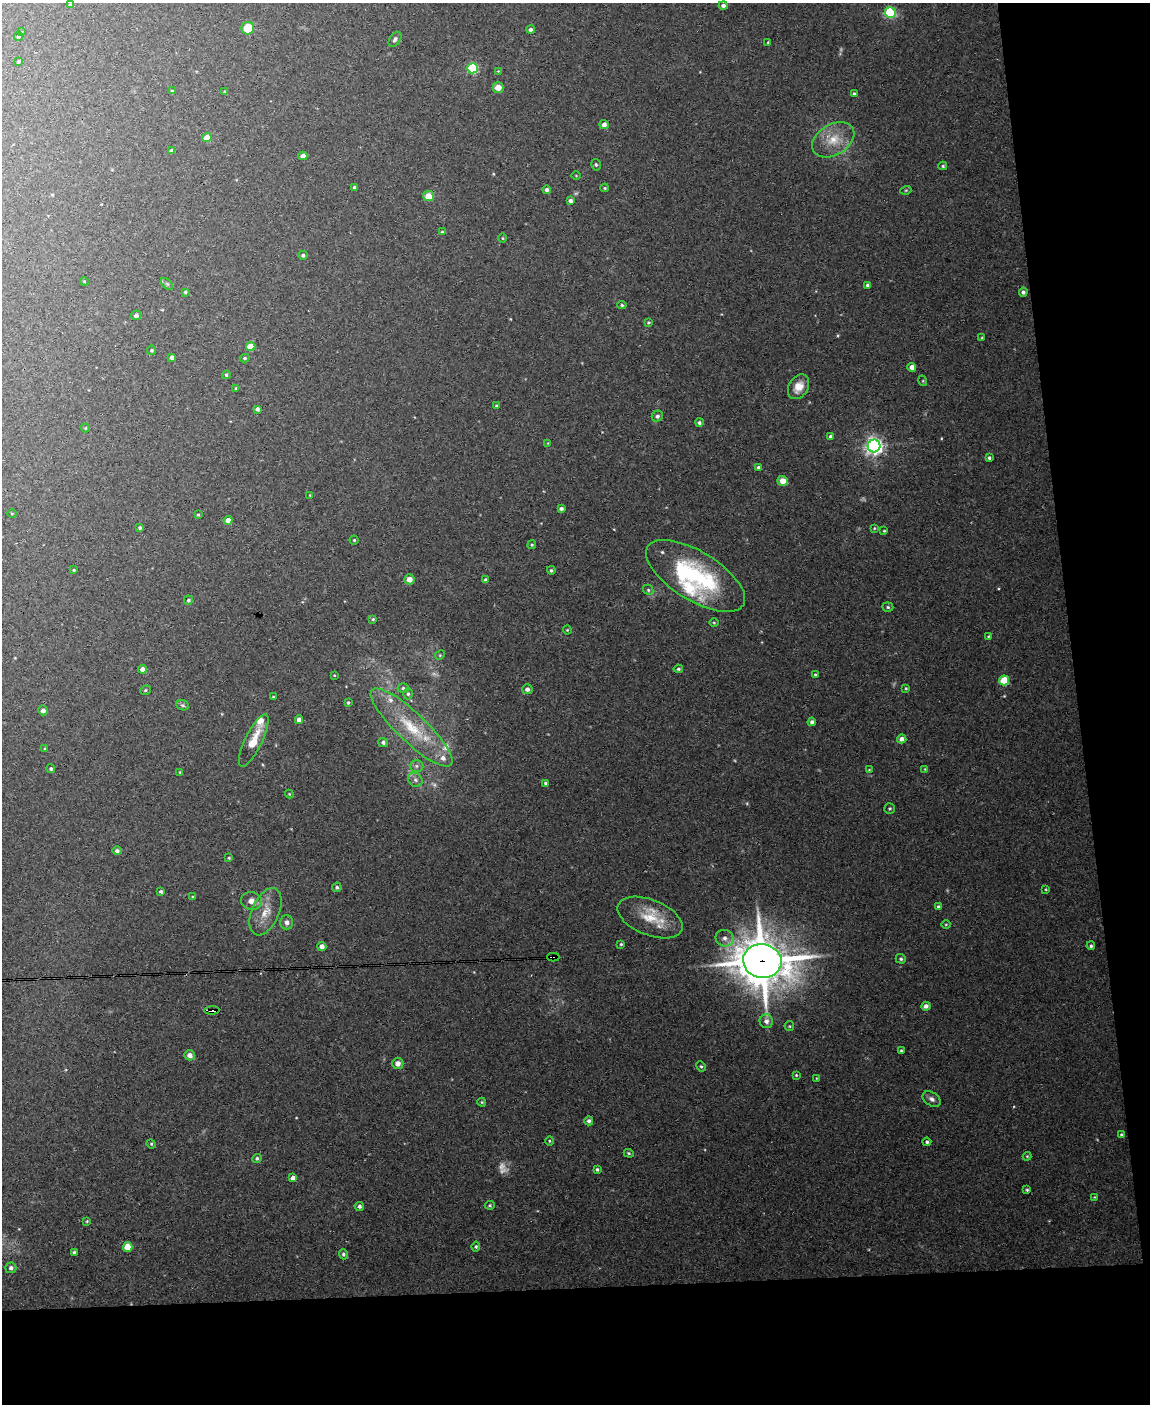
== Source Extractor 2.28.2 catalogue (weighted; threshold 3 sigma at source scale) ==
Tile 12 of 4 x 3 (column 4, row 3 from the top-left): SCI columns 3445-4592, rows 234-1635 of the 4592 x 4566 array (HDU 1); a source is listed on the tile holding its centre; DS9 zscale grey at full resolution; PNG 1152 x 1406 px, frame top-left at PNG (2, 3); each listed source drawn as its Kron ellipse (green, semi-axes under 4 px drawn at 4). Shown black and unused: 15% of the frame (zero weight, under 3 of 4 exposures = <1% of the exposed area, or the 3 px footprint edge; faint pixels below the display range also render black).
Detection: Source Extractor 2.28.2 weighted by HDU 2 'WHT'; one run over the whole footprint, this tile lists its part. Background 0.0514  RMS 0.0046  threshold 0.0209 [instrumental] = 3 sigma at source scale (4.5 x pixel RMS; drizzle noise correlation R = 1.50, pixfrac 1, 0.05/0.05 arcsec/px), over >= 5 px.
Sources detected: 177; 4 too faint to see at this stretch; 1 inside a brighter object's white glare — neither listed nor drawn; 6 inside a brighter listed object's ellipse — not listed separately; the other 166 listed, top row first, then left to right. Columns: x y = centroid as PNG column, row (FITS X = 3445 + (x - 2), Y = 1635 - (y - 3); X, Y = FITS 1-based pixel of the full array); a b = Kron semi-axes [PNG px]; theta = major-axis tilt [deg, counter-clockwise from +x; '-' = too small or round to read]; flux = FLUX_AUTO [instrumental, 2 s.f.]
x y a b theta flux
70 5 4 3 - 0.61
723 5 4 4 - 1.5
890 12 5 5 - 50
248 28 6 6 - 11
530 29 4 4 - 1.2
21 32 4 3 - 0.38
18 36 4 4 - 0.66
395 39 8 5 58 1.1
768 42 4 4 - 0.48
19 61 4 3 - 0.81
473 68 5 5 - 41
498 71 4 4 - 0.39
498 87 5 5 - 4.4
172 91 4 3 - 0.64
225 92 4 4 - 0.51
854 94 3 3 - 0.71
604 125 5 4 - 2.2
207 138 4 4 - 7.9
833 140 23 15 31 10
171 151 4 3 - 1.1
303 156 4 4 - 3.1
596 165 6 4 -75 0.73
943 166 4 4 - 0.56
576 176 4 3 - 0.32
354 188 4 3 - 0.92
605 188 4 4 - 0.5
547 190 4 4 - 1.3
906 190 5 3 - 0.48
428 196 5 5 - 5.4
570 201 4 4 - 1.3
442 232 4 4 - 0.57
503 238 4 3 - 0.44
303 255 5 4 - 0.98
84 281 4 3 - 0.45
167 284 7 4 -45 0.76
868 285 4 4 - 1.3
185 292 4 3 - 0.67
1023 292 4 4 - 1.1
622 305 4 4 - 0.62
136 315 5 4 - 1.5
649 322 3 2 - 0.54
982 338 3 3 - 0.47
251 346 4 4 - 11
152 350 5 4 - 0.61
172 357 4 4 - 1.8
245 358 5 4 - 0.67
912 367 4 4 - 3.5
226 375 4 4 - 0.86
923 381 5 3 - 0.43
799 387 13 9 59 5
236 388 4 4 - 0.45
497 406 4 4 - 0.78
257 409 3 3 - 1.3
657 416 6 5 - 1.4
699 423 4 4 - 0.92
85 428 4 4 - 0.44
831 437 4 4 - 1.2
548 443 3 3 - 0.35
874 446 6 6 - 210
989 458 3 3 - 0.77
759 467 4 4 - 1
783 481 5 5 - 4.6
310 495 3 3 - 0.31
561 509 4 3 - 1
12 514 4 3 - 0.38
198 515 3 2 - 0.57
228 520 4 4 - 3.7
140 528 4 4 - 0.86
874 528 3 3 - 0.38
884 531 4 3 - 0.5
354 540 4 4 - 0.48
532 545 4 4 - 0.55
74 570 4 3 - 0.42
551 570 4 4 - 0.75
695 576 56 24 -32 53
409 579 5 5 - 3.9
485 580 4 4 - 0.85
648 590 5 4 - 0.73
188 600 4 4 - 0.87
888 607 5 4 - 0.72
373 619 3 3 - 0.57
714 623 5 3 - 0.44
567 630 4 4 - 0.47
988 636 4 3 - 0.4
440 655 5 4 - 0.48
142 669 4 4 - 3
678 669 5 3 - 0.69
334 675 3 2 - 0.29
815 675 4 3 - 0.54
1004 680 5 5 - 19
403 688 5 5 - 0.83
906 688 4 3 - 0.48
527 689 5 5 - 1.9
145 690 5 4 - 0.74
408 694 5 4 - 0.8
273 697 3 3 - 0.65
348 703 3 3 - 0.59
183 705 6 5 - 0.82
43 710 5 5 - 1.9
299 720 4 4 - 2.8
812 722 4 4 - 1.3
412 727 54 14 -43 24
902 739 4 4 - 2.8
254 740 29 8 64 8.3
383 742 5 4 - 1.1
45 749 3 3 - 0.67
416 766 7 6 - 1.3
51 769 4 4 - 0.81
925 769 4 4 - 0.43
869 770 3 2 - 0.35
180 772 3 3 - 0.34
415 780 8 6 -45 1.7
545 783 4 3 - 0.76
289 794 4 4 - 0.39
890 808 5 5 - 0.65
117 851 5 4 - 1.2
229 858 3 3 - 0.46
337 887 5 4 - 0.92
1046 889 4 3 - 0.42
161 891 4 4 - 0.94
193 897 4 3 - 0.53
251 901 10 8 -10 3.1
938 907 4 4 - 1
266 912 25 13 66 8.2
650 918 34 17 -22 14
287 922 7 6 - 2
946 924 5 3 - 0.46
725 938 9 8 - 2.7
621 944 3 3 - 0.55
322 946 4 4 - 2.6
1091 946 4 4 - 0.76
553 957 6 4 -1 52
901 959 5 4 - 0.83
762 961 19 16 -10 1800
926 1006 5 4 - 1.6
212 1010 7 3 3 14
766 1021 7 6 - 2.1
789 1026 5 4 - 0.54
901 1051 4 3 - 0.55
190 1055 5 5 - 2.2
398 1063 6 5 - 2.8
701 1066 5 4 - 0.66
796 1075 3 3 - 0.47
816 1078 4 2 - 0.3
932 1099 10 6 -34 1.8
482 1102 4 4 - 0.49
589 1121 4 4 - 1.1
1122 1135 4 3 - 0.81
549 1141 4 3 - 0.48
927 1142 4 4 - 0.85
151 1144 5 4 - 0.57
629 1153 5 4 - 0.6
1027 1156 4 4 - 0.46
257 1158 5 4 - 0.89
597 1169 4 4 - 0.77
293 1178 4 4 - 2.3
1027 1190 4 3 - 0.64
1094 1197 4 4 - 0.38
490 1205 5 4 - 0.62
359 1206 5 4 - 1.1
87 1221 4 3 - 0.43
128 1247 5 5 - 12
476 1247 5 4 - 0.7
74 1252 4 3 - 0.75
343 1254 5 4 - 0.93
11 1268 5 5 - 1.5
Overlapping masked pixels (flux is a lower limit): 3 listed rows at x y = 553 957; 762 961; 212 1010